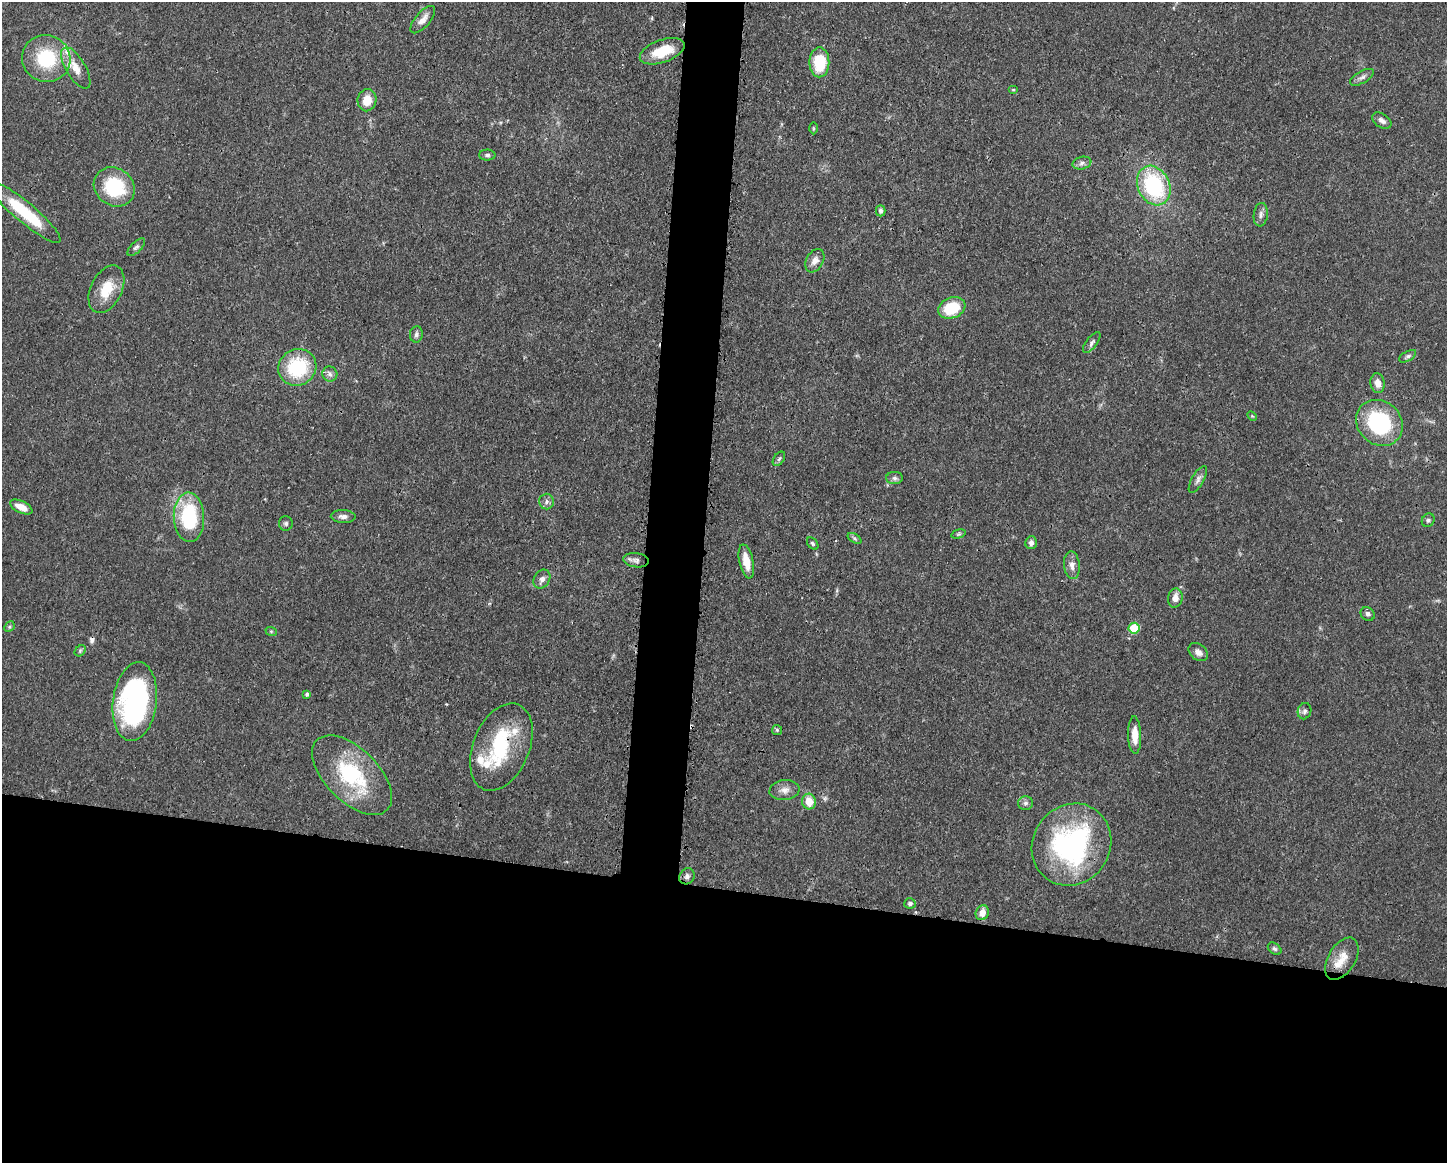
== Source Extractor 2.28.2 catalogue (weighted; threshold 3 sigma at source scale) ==
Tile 11 of 3 x 4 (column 2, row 4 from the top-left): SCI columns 1562-3006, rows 3-1163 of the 4681 x 4647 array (HDU 1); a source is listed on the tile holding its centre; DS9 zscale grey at full resolution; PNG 1449 x 1165 px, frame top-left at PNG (2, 2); each listed source drawn as its Kron ellipse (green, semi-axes under 4 px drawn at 4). Shown black and unused: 27% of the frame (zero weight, under 3 of 4 exposures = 1% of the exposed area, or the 3 px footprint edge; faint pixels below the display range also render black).
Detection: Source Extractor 2.28.2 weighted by HDU 2 'WHT'; one run over the whole footprint, this tile lists its part. Background 0.0544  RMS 0.0033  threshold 0.0148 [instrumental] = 3 sigma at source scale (4.5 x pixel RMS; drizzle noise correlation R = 1.50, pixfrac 1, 0.05/0.05 arcsec/px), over >= 5 px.
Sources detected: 77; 1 inside a brighter object's white glare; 1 cosmic-ray / hot-pixel residue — neither listed nor drawn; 6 inside a brighter listed object's ellipse — not listed separately; the other 69 listed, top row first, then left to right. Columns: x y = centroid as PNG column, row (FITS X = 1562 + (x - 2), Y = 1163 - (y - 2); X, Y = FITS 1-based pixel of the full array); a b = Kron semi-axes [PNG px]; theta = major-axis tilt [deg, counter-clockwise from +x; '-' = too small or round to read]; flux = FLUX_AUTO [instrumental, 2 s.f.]
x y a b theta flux
423 20 17 7 50 2.6
662 51 23 11 20 9.9
46 58 24 23 - 20
819 62 15 10 90 14
76 68 23 10 -59 4.6
1362 77 13 6 30 1.3
1013 90 5 3 - 0.32
367 100 11 9 79 4.7
1382 121 10 7 -33 1.4
814 128 6 4 -90 0.42
487 155 8 5 0 0.87
1082 163 9 6 12 1.2
1154 186 21 16 -63 32
114 187 21 18 -37 21
881 211 5 5 - 0.86
25 212 46 10 -40 18
1261 215 12 7 83 1.3
136 247 11 5 44 0.94
815 261 12 8 60 2.2
106 289 25 15 64 8.7
952 308 14 10 20 13
416 334 8 6 81 1.1
1092 343 12 5 52 1.1
1408 356 9 5 31 0.75
297 367 19 18 - 22
330 374 8 7 - 1.2
1378 383 10 7 -81 2.4
1252 416 6 3 -45 0.35
1379 423 25 21 -42 32
779 459 8 5 54 0.72
894 478 8 6 -1 0.97
1198 479 15 6 60 1.5
546 501 8 7 - 1.2
21 507 12 6 -25 3.7
343 516 12 6 -2 1.6
189 517 25 15 -88 25
1428 520 7 6 - 0.72
286 523 7 7 - 0.79
959 534 7 4 15 0.58
854 538 7 4 -31 0.61
813 543 7 5 -51 0.59
1031 543 6 5 - 1.2
636 560 13 7 -7 1.6
746 561 17 7 -78 4.9
1072 565 14 8 -84 2.1
542 579 10 7 57 1.8
1175 598 10 7 80 2.9
1368 614 7 6 - 1.1
9 627 6 4 46 0.52
1134 628 5 5 - 12
271 631 6 3 -19 0.42
80 651 6 5 - 0.56
1198 652 11 8 -39 1.8
307 694 4 3 - 0.75
135 702 40 22 83 71
1304 711 8 6 71 1
777 730 5 5 - 0.56
1135 735 19 6 -88 3.9
501 747 46 28 67 24
352 775 50 26 -45 29
784 790 15 10 6 2.5
809 801 8 6 -77 5.3
1025 803 7 6 - 1
1072 845 42 38 54 61
687 876 8 7 - 1.2
910 903 6 5 - 0.76
982 913 7 6 - 2.9
1275 949 7 5 -38 0.75
1342 959 23 13 59 5.3
Overlapping masked pixels (flux is a lower limit): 1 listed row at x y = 501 747